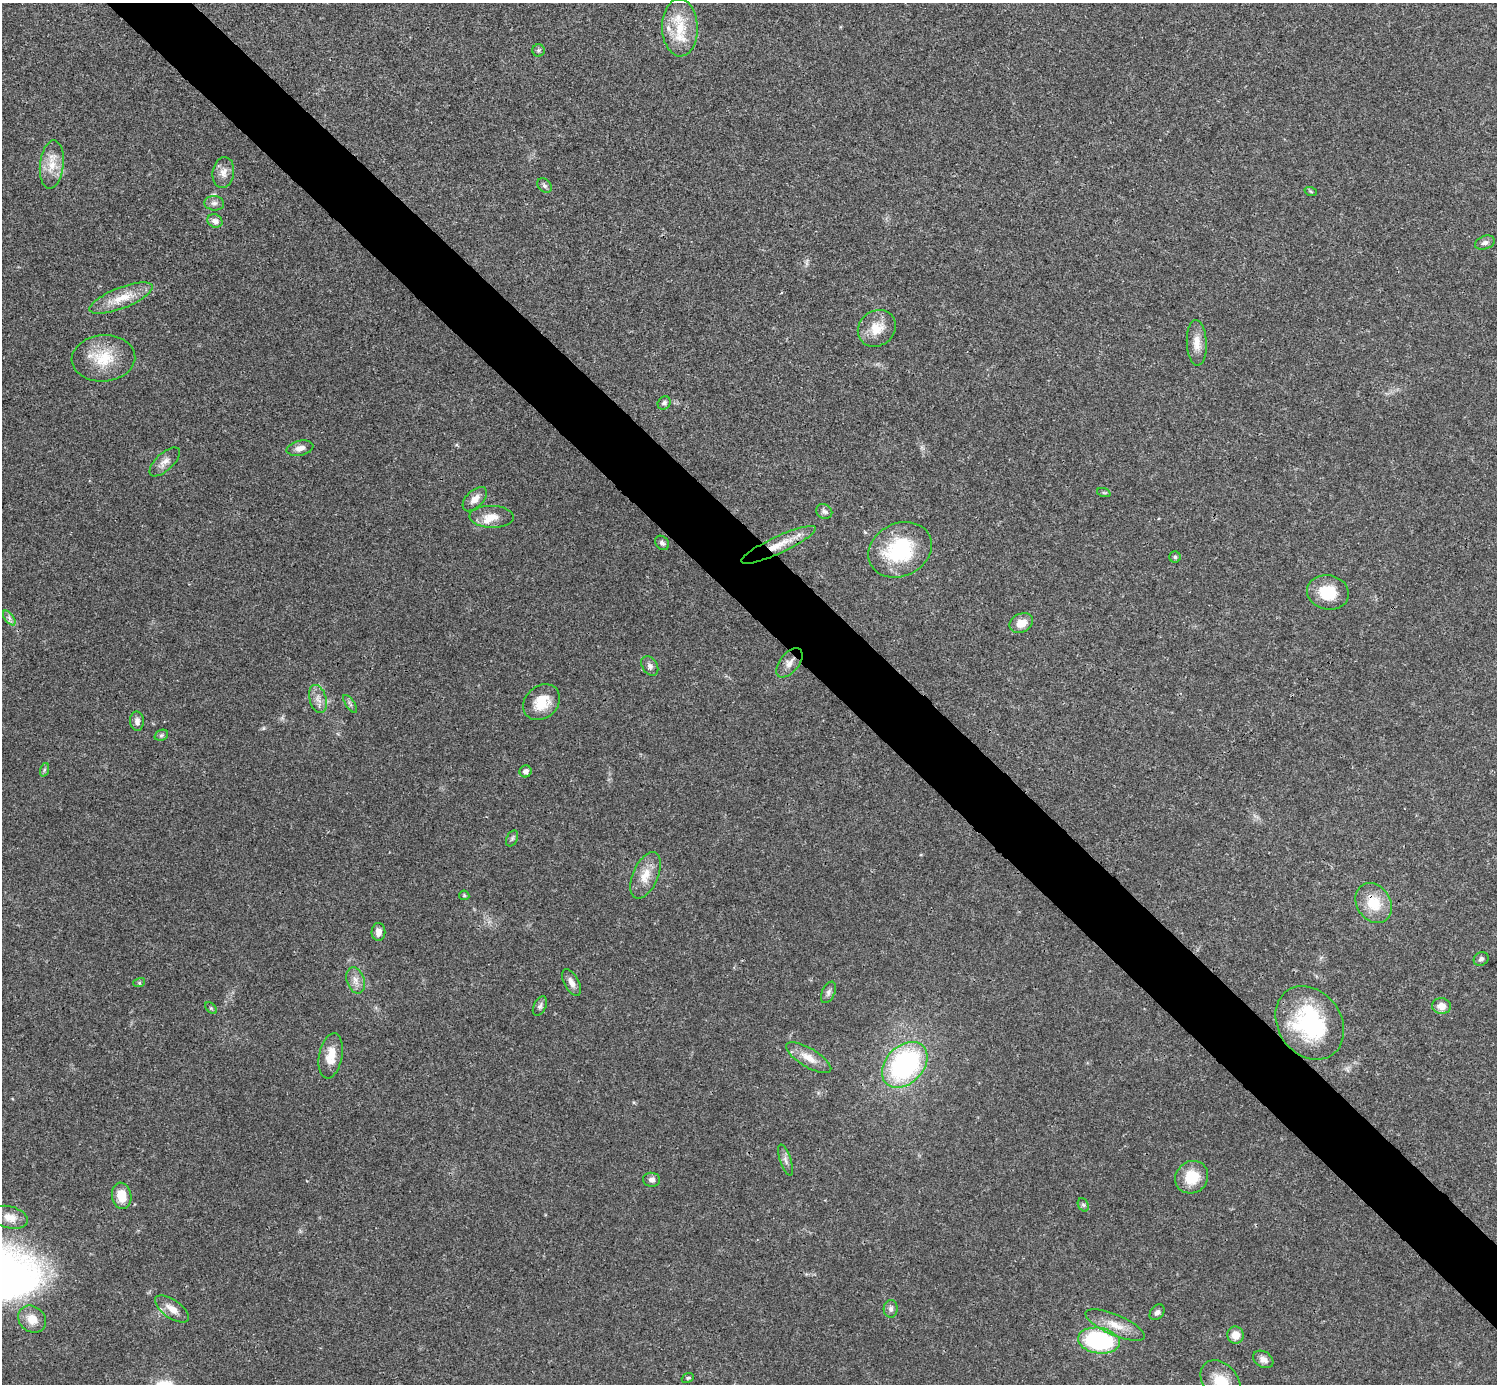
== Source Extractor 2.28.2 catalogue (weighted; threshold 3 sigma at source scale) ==
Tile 6 of 4 x 4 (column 2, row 2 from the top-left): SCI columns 1495-2989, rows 2920-4301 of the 5981 x 5981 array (HDU 1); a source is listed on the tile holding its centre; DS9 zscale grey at full resolution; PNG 1499 x 1386 px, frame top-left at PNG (2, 3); each listed source drawn as its Kron ellipse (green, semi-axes under 4 px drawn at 4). Shown black and unused: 5% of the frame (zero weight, under 3 of 4 exposures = <1% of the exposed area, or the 3 px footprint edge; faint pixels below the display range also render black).
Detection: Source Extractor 2.28.2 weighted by HDU 2 'WHT'; one run over the whole footprint, this tile lists its part. Background 0.0209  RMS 0.0022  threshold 0.00989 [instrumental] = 3 sigma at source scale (4.5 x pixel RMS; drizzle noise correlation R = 1.50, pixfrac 1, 0.05/0.05 arcsec/px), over >= 5 px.
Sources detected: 72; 3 inside a brighter listed object's ellipse — not listed separately; the other 69 listed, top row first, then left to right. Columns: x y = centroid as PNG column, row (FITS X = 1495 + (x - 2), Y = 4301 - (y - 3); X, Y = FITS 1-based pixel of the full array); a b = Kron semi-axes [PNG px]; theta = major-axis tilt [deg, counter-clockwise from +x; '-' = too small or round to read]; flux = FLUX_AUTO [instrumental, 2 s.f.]
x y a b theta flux
680 28 28 18 -89 7.3
538 50 6 6 - 0.44
52 164 24 12 84 3.9
223 173 15 10 83 1.9
544 185 8 6 -45 0.59
1311 192 6 4 -20 0.27
214 203 10 7 -5 0.91
215 221 8 6 -25 1.2
1485 243 10 6 20 0.79
121 298 33 10 21 4.7
877 328 20 17 38 4.2
1197 343 23 10 -87 2.7
103 358 32 23 5 8
664 403 7 6 - 0.64
300 448 13 7 13 1.4
165 462 19 8 43 1.6
1104 493 7 4 -19 0.31
475 499 15 8 45 1.8
824 511 8 7 - 0.68
492 517 22 11 -2 2.8
662 543 8 6 -48 0.65
778 545 41 8 25 4.8
900 550 33 26 26 18
1175 557 5 5 - 0.4
1328 592 21 17 -12 6.3
9 618 8 4 -54 0.64
1021 623 12 9 26 2.7
789 663 17 9 51 1.9
650 666 11 7 -57 0.91
318 699 14 8 -74 1.7
542 702 20 16 42 5.2
350 704 10 4 -55 0.54
137 721 10 7 -89 0.93
161 735 7 5 22 0.41
44 770 7 4 72 0.37
525 771 6 6 - 1
512 838 8 5 63 0.5
645 875 24 12 66 3.9
464 895 5 5 - 0.26
1374 903 21 17 -58 6.2
378 932 9 7 88 1.3
1481 959 8 6 37 0.63
355 980 13 9 -72 1.7
139 983 6 4 18 0.29
571 983 14 7 -62 1.4
828 992 11 6 66 0.77
540 1006 10 6 63 0.68
1442 1006 9 8 - 2
211 1008 7 4 -45 0.34
1310 1023 39 31 -55 22
331 1056 23 11 79 3.7
809 1058 26 9 -31 3.1
905 1065 26 18 45 39
786 1160 16 5 -71 0.97
1192 1177 17 16 - 6
652 1180 8 7 - 0.86
122 1196 13 9 -80 3.8
1083 1205 7 5 -59 0.42
9 1217 19 11 -15 2.4
172 1309 20 9 -35 2.3
891 1309 9 7 87 0.77
1157 1312 9 6 49 0.73
32 1319 15 12 -39 3
1115 1325 32 10 -23 4
1236 1335 8 8 - 2.4
1099 1341 21 12 -9 27
1263 1359 11 8 -32 1.3
688 1378 6 4 22 0.32
1221 1382 24 17 -52 6.1
Overlapping masked pixels (flux is a lower limit): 4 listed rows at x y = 778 545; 789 663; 1374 903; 1310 1023
Isophote crosses this tile's border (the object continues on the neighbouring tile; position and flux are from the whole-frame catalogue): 1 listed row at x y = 1221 1382